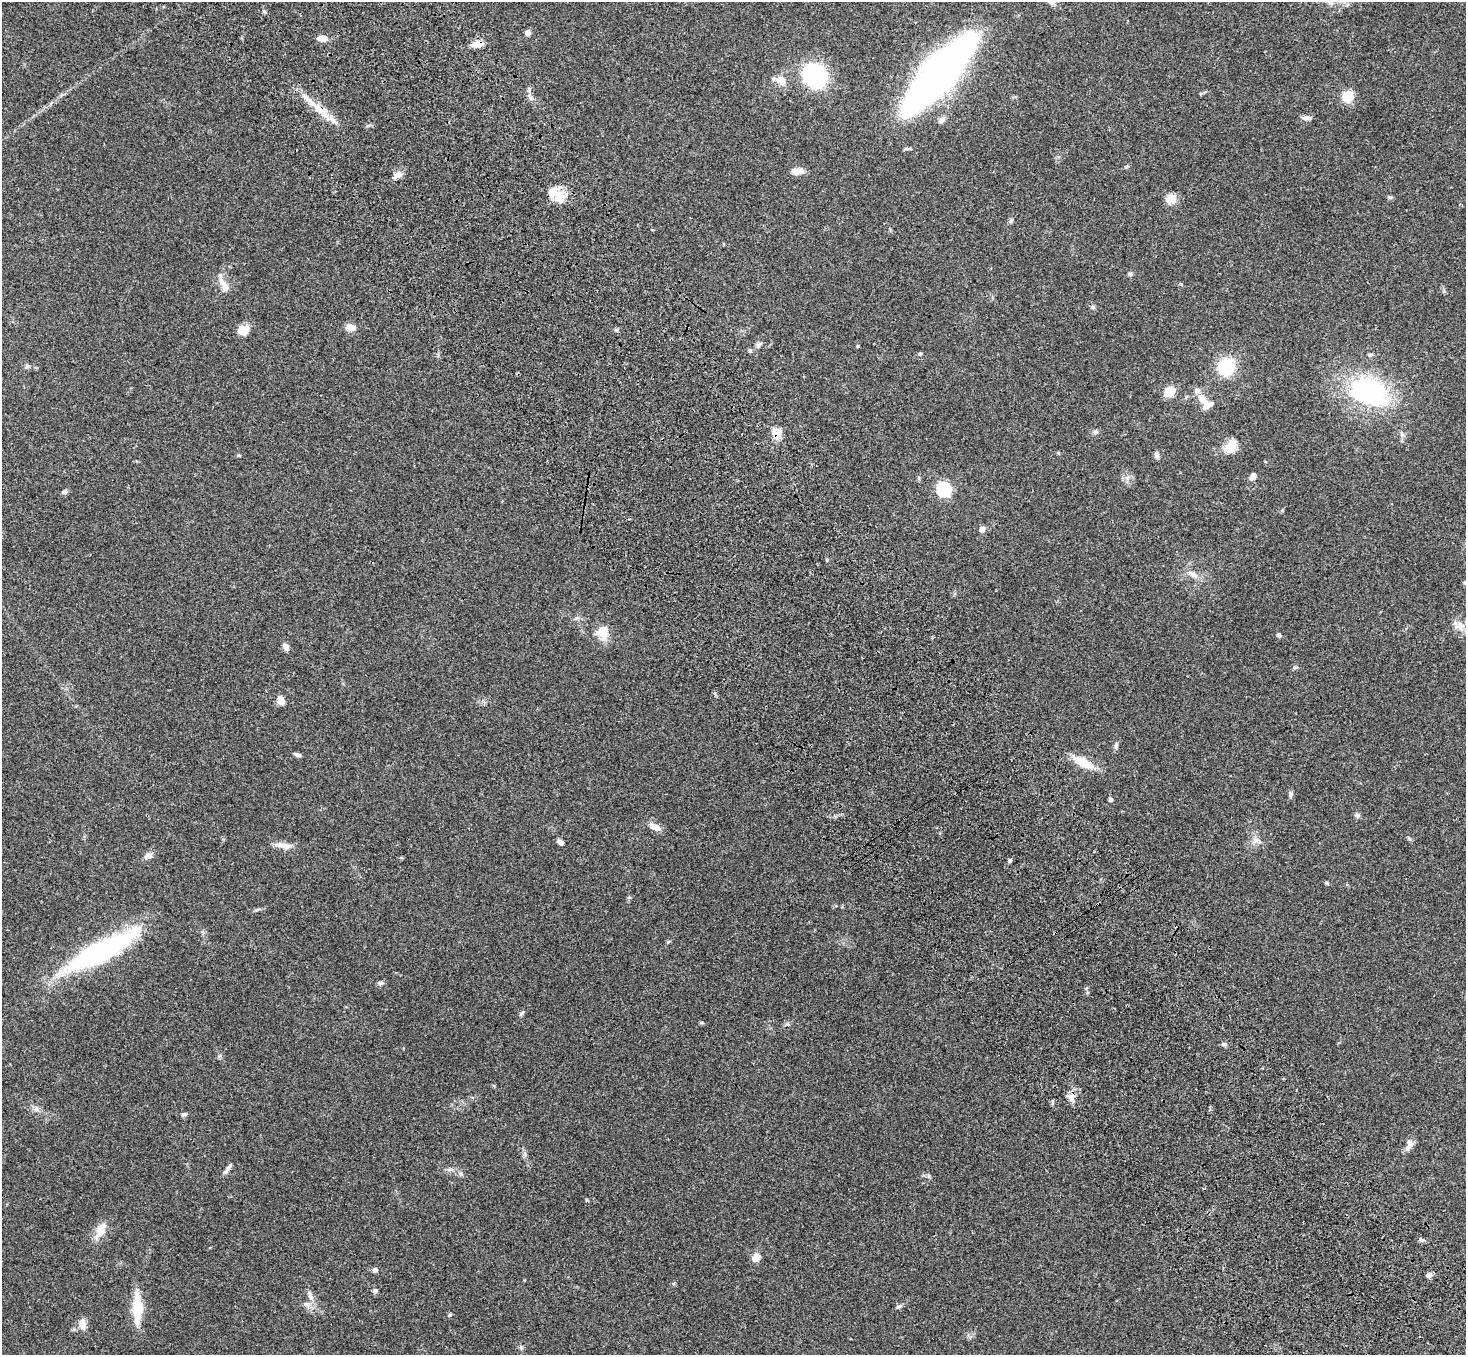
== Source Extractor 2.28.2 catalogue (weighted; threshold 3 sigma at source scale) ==
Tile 6 of 4 x 4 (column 2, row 2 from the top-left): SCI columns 1572-3035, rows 3084-4436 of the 6068 x 6028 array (HDU 1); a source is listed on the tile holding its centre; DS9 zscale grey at full resolution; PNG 1468 x 1357 px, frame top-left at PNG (2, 2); no overlay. Shown black and unused: <1% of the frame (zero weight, under 3 of 4 exposures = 6% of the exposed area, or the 3 px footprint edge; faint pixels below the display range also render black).
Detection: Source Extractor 2.28.2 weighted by HDU 2 'WHT'; one run over the whole footprint, this tile lists its part. Background 0.0472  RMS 0.0054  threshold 0.0241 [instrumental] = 3 sigma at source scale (4.5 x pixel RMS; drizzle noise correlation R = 1.50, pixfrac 1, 0.05/0.05 arcsec/px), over >= 5 px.
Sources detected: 88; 2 inside a brighter object's white glare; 1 cosmic-ray / hot-pixel residue — not listed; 5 inside a brighter listed object's ellipse — not listed separately; the other 80 listed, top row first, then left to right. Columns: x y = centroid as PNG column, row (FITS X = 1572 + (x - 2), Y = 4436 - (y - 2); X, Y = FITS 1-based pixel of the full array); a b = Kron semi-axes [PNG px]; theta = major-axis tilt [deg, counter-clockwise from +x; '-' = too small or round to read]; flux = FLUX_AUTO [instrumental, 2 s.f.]
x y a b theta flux
528 33 6 5 - 2.2
323 38 11 6 -2 4.8
477 44 15 8 8 4.2
938 73 65 18 49 420
815 76 20 17 -39 64
781 80 16 12 -38 5
1347 96 11 11 - 8.7
321 110 29 10 -33 9.5
1306 118 12 6 1 1.9
941 120 11 6 46 2
797 171 14 7 4 4.2
397 175 12 7 37 2.7
559 196 21 11 -72 7
1389 197 6 4 -18 0.75
1171 198 5 5 - 19
1011 220 9 4 89 0.9
1130 274 6 6 - 0.86
224 285 24 8 -61 4.5
1093 307 6 6 - 0.9
350 327 12 8 -10 3.5
243 330 13 10 20 5.8
616 330 5 4 - 0.81
758 345 7 6 - 1.2
750 350 6 4 -1 0.74
920 354 5 4 - 0.64
27 366 7 5 15 1.1
1226 367 15 14 - 23
1170 391 8 7 - 12
1369 392 34 23 -22 77
1203 399 17 9 -53 6.1
1095 432 7 6 - 1.2
777 434 17 10 54 4.8
1232 445 14 13 - 5.7
1157 455 8 6 -73 1.4
1253 476 10 7 60 1.8
944 489 6 6 - 84
65 492 7 6 - 1.3
982 529 6 6 - 2.2
1192 574 15 6 -29 3.1
1465 582 5 5 - 0.88
1460 626 15 12 4 4.7
603 632 17 14 -84 7.3
1279 635 7 5 -62 0.97
285 646 11 6 -56 1.8
281 700 10 7 -66 3.8
1116 746 10 5 81 1.2
297 755 9 4 -19 1.2
1083 763 28 11 -26 9.4
1290 795 7 5 76 1.1
1111 799 4 4 - 1.2
1357 815 7 6 - 1.1
655 827 13 7 -20 4.3
560 842 7 5 -24 2
283 845 23 7 -8 4.4
148 856 10 8 29 2.5
1010 861 5 4 - 1
1327 883 6 3 -71 0.54
1099 903 4 2 - 0.56
1055 933 3 2 - 0.8
668 942 6 3 19 0.56
100 953 80 19 27 95
380 983 7 5 1 1.2
521 1013 10 3 50 0.84
1224 1044 7 5 -11 1.2
1071 1097 9 6 83 2.4
184 1114 7 5 9 0.97
1409 1145 17 8 65 3.5
228 1169 17 4 55 1.7
461 1174 8 6 -54 1.4
101 1230 23 11 63 6.8
1421 1239 7 4 -28 1
756 1257 9 7 53 4.2
375 1270 5 5 - 1.8
1429 1275 6 5 - 2.2
375 1290 7 6 - 1.1
310 1295 16 5 -75 2.4
899 1306 9 4 18 1.1
137 1308 40 11 89 14
450 1315 5 4 - 0.67
82 1324 14 9 -80 3.8
Overlapping masked pixels (flux is a lower limit): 6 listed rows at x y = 477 44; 938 73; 321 110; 777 434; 1099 903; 1055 933
Isophote crosses this tile's border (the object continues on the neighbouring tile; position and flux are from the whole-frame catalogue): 2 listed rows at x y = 938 73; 1465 582